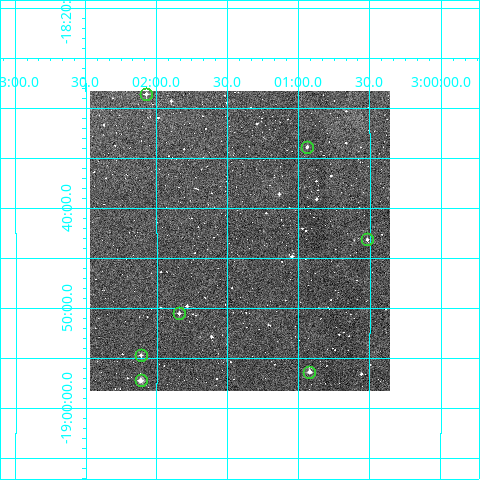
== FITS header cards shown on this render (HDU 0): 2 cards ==
NAXIS1  =                  300
NAXIS2  =                  300

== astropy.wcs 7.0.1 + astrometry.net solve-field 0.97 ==
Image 300 x 300 px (HDU 0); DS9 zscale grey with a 90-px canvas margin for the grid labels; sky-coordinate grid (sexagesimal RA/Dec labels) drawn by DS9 from the SOLVED WCS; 7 Tycho-2 reference stars matched to detected sources circled (green)
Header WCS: RA---TAN/DEC--TAN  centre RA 03:01:25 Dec -18:43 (45.35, -18.72 deg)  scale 6 arcsec/px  FOV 30.0' x 30.0'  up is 0 deg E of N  parity normal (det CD < 0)
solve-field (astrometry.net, Tycho-2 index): VERIFIED the header's WCS against the Tycho-2 star catalogue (verified at 2 index scales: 7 matches each, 0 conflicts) and refined it, rather than solving blind
Solved WCS: RA---TAN-SIP/DEC--TAN-SIP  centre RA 03:01:25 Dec -18:43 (45.35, -18.72 deg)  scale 6.01 arcsec/px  FOV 30.0' x 30.0'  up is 0 deg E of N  parity normal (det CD < 0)
The solver's refit moves the header's centre by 1.9 arcsec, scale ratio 1.001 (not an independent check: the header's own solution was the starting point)
Tycho-2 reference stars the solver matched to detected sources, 7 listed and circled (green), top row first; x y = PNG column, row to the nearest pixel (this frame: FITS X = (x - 90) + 1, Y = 300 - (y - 91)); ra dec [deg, ICRS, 3 dp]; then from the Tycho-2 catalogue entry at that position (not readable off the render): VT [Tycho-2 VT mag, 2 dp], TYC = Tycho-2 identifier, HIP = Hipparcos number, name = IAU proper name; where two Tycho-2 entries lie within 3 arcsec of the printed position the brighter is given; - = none
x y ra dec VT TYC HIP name
146 94 45.518 -18.477 11.89 5868-147-1 - -
307 147 45.235 -18.565 12.48 5867-878-1 - -
367 239 45.130 -18.719 12.01 5867-6-1 - -
179 313 45.460 -18.842 11.82 5868-28-1 - -
141 355 45.528 -18.912 11.80 5868-84-1 - -
309 372 45.231 -18.940 11.08 5867-557-1 - -
141 380 45.528 -18.955 10.77 5868-176-1 - -